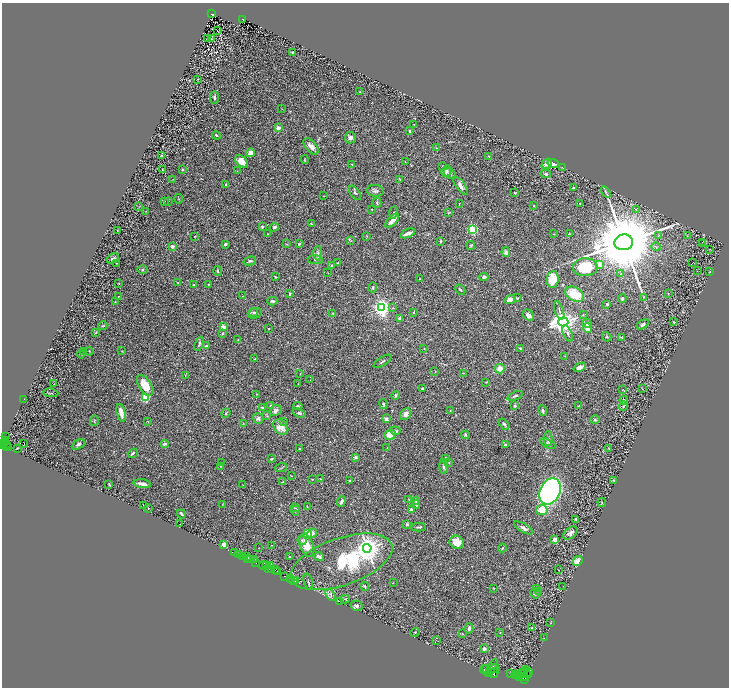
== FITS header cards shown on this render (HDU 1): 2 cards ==
NAXIS1  =                 1454
NAXIS2  =                 1371

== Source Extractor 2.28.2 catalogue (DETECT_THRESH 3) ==
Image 1454 x 1371 px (HDU 1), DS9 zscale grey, zoomed out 1/2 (1 PNG px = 2 x 2 image px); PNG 731 x 690 px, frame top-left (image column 2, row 1370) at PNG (2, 3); each listed source drawn as its Kron ellipse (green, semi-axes under 4 px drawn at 4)
Background 0.542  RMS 0.03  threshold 0.09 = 3 sigma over >= 5 px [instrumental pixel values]
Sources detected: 384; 53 cannot appear on this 1/2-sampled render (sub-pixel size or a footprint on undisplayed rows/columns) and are neither listed nor drawn; the other 331 listed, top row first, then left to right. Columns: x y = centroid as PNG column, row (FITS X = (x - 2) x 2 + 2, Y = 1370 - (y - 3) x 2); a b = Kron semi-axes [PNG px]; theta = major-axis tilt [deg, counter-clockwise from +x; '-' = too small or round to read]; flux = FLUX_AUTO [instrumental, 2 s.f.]
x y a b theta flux
212 14 3 2 - 50
243 19 3 2 - 47
217 30 2 1 - 37
207 38 2 1 - 1.2
211 39 2 1 - 1.2
292 53 4 2 - 4.6
198 79 2 2 - 7.5
360 92 3 2 - 2.9
214 98 6 3 -90 11
282 109 2 1 - 1.2
414 124 2 2 - 2.3
278 128 2 2 - 94
410 131 3 2 - 9
216 135 4 3 - 7.9
350 138 6 5 - 22
311 146 10 5 -48 36
437 148 2 1 - 2.6
250 153 4 4 - 36
161 155 4 2 - 5
489 156 3 2 - 4.5
305 160 4 2 - 3.5
242 161 7 5 -42 61
405 162 3 2 - 2.6
352 164 2 1 - 2.8
547 164 6 4 45 30
553 164 6 4 -16 19
442 166 2 2 - 1.7
562 168 2 1 - 1.8
162 170 2 1 - 4
182 170 2 2 - 18
237 171 2 2 - 2.2
446 171 6 4 71 19
450 174 6 4 -34 11
546 174 5 3 - 8
173 179 3 2 - 2.9
400 179 3 2 - 2.8
226 185 2 2 - 8.4
461 186 10 4 -54 31
573 188 4 2 - 10
375 191 9 6 -5 17
606 192 6 2 -55 5.9
355 193 8 4 -53 11
515 193 3 2 - 4.7
323 196 3 2 - 2.6
179 199 5 2 - 3.5
164 201 3 2 - 3.6
168 201 2 2 - 2
377 203 5 3 - 7.2
459 203 2 1 - 1.5
580 203 3 2 - 3.1
138 206 3 2 - 3.5
534 206 2 2 - 11
372 209 2 2 - 3.6
636 209 2 1 - 1.1
146 211 3 2 - 1.6
393 213 6 2 80 4.9
448 213 3 3 - 4.8
392 220 9 3 47 49
311 224 4 3 - 4.7
262 227 3 2 - 5.4
274 227 4 3 - 13
472 230 3 3 - 690
117 231 3 1 - 2.9
408 233 8 2 22 25
268 234 3 2 - 3.3
553 234 3 3 - 2.8
569 234 4 3 - 4.6
658 235 4 2 - 4.1
194 236 2 2 - 2.5
367 236 3 2 - 3.3
687 236 3 2 - 2.7
351 241 3 2 - 2.2
441 241 3 2 - 7.3
624 242 9 7 11 100000
702 242 2 2 - 1.7
225 244 4 2 - 12
287 244 4 2 - 2.9
299 244 4 2 - 5
703 244 2 2 - 2
172 246 3 3 - 18
471 246 4 3 - 7.5
656 247 4 2 - 7.3
709 249 2 1 - 1.9
506 252 5 3 - 12
318 253 7 3 88 11
113 258 6 4 34 18
315 260 7 4 -5 13
250 261 6 3 13 9.4
692 262 2 1 - 33
116 263 2 1 - 2.1
338 263 3 2 - 7.7
599 264 2 2 - 110
332 265 4 3 - 8
585 267 12 9 1 210
142 270 5 4 - 8.1
218 271 5 3 - 6.9
697 271 3 2 - 1.6
710 272 4 1 - 2.1
328 273 3 2 - 2.2
620 274 3 2 - 2.8
275 277 3 2 - 5.5
484 277 4 3 - 11
420 279 3 2 - 4.2
553 279 8 6 82 130
119 283 2 2 - 2.4
178 283 4 2 - 4
208 284 2 2 - 2.5
194 285 2 2 - 2.6
373 288 5 3 - 7.6
460 290 5 2 - 5.6
290 294 4 3 - 11
574 294 10 6 -33 140
668 294 2 2 - 3.9
118 296 3 2 - 3.4
242 296 3 2 - 4
643 297 3 2 - 4.1
518 298 4 3 - 6.4
510 299 6 3 20 51
622 299 4 3 - 9.9
272 301 5 2 - 9.5
115 302 3 2 - 2.5
607 304 3 2 - 8.9
382 307 4 3 - 3100
393 308 3 3 - 5.1
559 310 9 2 -71 10
253 312 4 3 - 9
414 312 4 2 - 3.6
255 313 7 5 18 15
333 313 2 2 - 3.4
528 315 6 4 -47 23
583 315 4 2 - 3.5
400 318 3 3 - 14
563 322 5 4 - 6500
674 322 2 2 - 4.4
587 323 4 3 - 15
643 324 7 3 33 17
103 326 4 2 - 6.8
223 327 2 2 - 120
588 328 5 4 - 84
269 329 2 2 - 5.2
96 333 4 3 - 5.8
223 333 3 3 - 7.7
567 333 9 3 -65 14
607 337 5 3 - 6
622 337 4 2 - 4.7
238 340 2 2 - 2.5
199 344 7 3 69 11
206 346 3 2 - 11
424 348 3 2 - 2.5
520 348 4 2 - 5.4
89 351 4 2 - 2.7
122 351 3 2 - 3.1
84 352 3 2 - 3.8
81 354 4 2 - 3.2
565 356 3 2 - 3.7
255 359 3 2 - 4.3
383 361 10 2 32 11
580 367 6 3 23 30
500 369 5 4 - 63
435 371 2 2 - 2.5
463 373 3 2 - 3.3
300 374 2 1 - 2.9
185 375 3 2 - 2.9
310 380 2 1 - 1.3
486 382 3 2 - 2.7
54 384 2 1 - 1.3
298 384 2 2 - 5.3
145 385 12 6 -55 110
422 388 4 2 - 9.4
623 389 2 1 - 1.5
643 389 2 1 - 1.6
51 393 7 2 -7 5.6
256 394 2 2 - 3
395 395 4 3 - 8.5
515 396 8 3 20 11
145 398 3 3 - 450
24 399 2 1 - 1.3
624 400 4 4 - 8.4
383 404 5 3 - 6.9
270 406 4 3 - 6.9
298 406 4 4 - 8.4
515 406 3 2 - 12
579 406 3 2 - 4.9
623 406 5 3 - 9.1
262 408 3 2 - 13
275 410 6 5 - 19
450 411 2 2 - 2.2
543 411 5 3 - 14
121 413 9 3 -77 59
226 413 5 2 - 5.7
299 413 6 3 -18 11
406 414 6 5 - 27
267 416 3 2 - 4
258 418 5 5 - 18
386 419 4 3 - 22
595 420 5 4 - 7.8
94 421 5 2 - 3.8
147 421 2 2 - 2.2
284 422 3 3 - 5.1
243 423 3 2 - 2.5
504 424 6 3 -49 12
281 427 8 6 -46 57
395 431 5 3 - 15
390 435 6 5 - 66
465 435 4 3 - 8.3
5 437 2 1 - 29
548 439 7 2 -89 10
5 441 3 3 - 610
5 443 4 1 - 600
24 443 2 1 - 3.1
2 444 4 3 - 810
78 444 7 4 30 14
165 444 4 3 - 11
548 444 8 4 -27 13
6 445 4 1 - 260
505 445 4 2 - 13
6 447 2 1 - 280
387 447 2 2 - 2.1
8 448 3 2 - 340
17 448 2 2 - 4.7
299 449 2 2 - 5.5
609 449 3 3 - 3.8
133 453 5 3 - 9.9
356 457 4 3 - 12
445 458 2 2 - 19
271 459 4 2 - 7.7
222 463 3 2 - 3.2
449 463 3 2 - 4
220 466 3 2 - 2.4
444 466 7 3 -86 11
281 468 6 2 19 5.3
291 476 3 2 - 2.3
312 479 3 2 - 3.2
320 479 4 2 - 2.5
614 480 3 3 - 4.3
349 481 3 2 - 3.6
283 482 3 2 - 6.3
109 484 4 3 - 4.6
142 484 9 3 -7 28
243 485 3 2 - 3.4
550 491 14 10 65 1900
409 499 3 2 - 3.3
341 501 5 3 - 15
416 501 4 4 - 9.9
602 502 4 3 - 5.2
222 504 3 2 - 2.7
416 505 4 3 - 6.5
144 506 2 2 - 2.2
307 507 3 2 - 2.4
148 508 3 2 - 1.7
295 508 5 2 - 3.8
411 510 2 2 - 49
542 510 6 5 - 75
295 511 5 3 - 5.6
181 514 5 2 - 8.3
576 519 3 2 - 4.7
180 524 2 1 - 21
407 524 4 3 - 6.7
419 527 7 2 3 7.9
524 528 10 4 -30 20
307 533 4 3 - 110
312 533 5 4 - 23
570 533 8 5 38 19
555 539 2 2 - 96
302 540 4 3 - 9.2
457 542 7 6 - 84
224 544 4 3 - 28
272 545 2 1 - 1.4
307 545 12 6 -67 80
258 548 2 1 - 1.4
367 548 4 4 - 8600
502 548 4 2 - 4.3
234 552 2 1 - 83
239 554 3 2 - 220
243 556 3 2 - 820
319 556 5 3 - 17
246 557 4 2 - 53
289 557 3 2 - 3.4
247 558 3 1 - 120
250 559 3 1 - 100
255 559 2 2 - 270
578 561 5 4 - 45
256 562 3 2 - 1200
341 562 53 23 19 440
263 565 4 3 - 820
267 566 3 2 - 150
270 566 3 2 - 670
268 569 4 1 - 320
272 570 3 1 - 680
275 570 3 2 - 1100
558 570 2 1 - 1.8
278 572 4 2 - 1300
285 576 2 2 - 940
290 578 3 1 - 990
293 580 2 2 - 100
295 581 2 1 - 64
308 582 8 2 -74 8.1
393 583 2 2 - 4.2
365 586 5 3 - 5.7
563 586 2 1 - 1.5
493 588 2 2 - 3.7
536 588 3 3 - 11
539 591 4 2 - 3.6
535 594 5 5 - 10
330 595 6 3 -53 10
345 599 4 2 - 3.4
339 602 2 1 - 15
357 606 6 5 - 16
551 623 3 2 - 2.5
469 628 5 3 - 13
532 628 3 2 - 2.9
415 632 4 3 - 4.9
500 632 2 2 - 5.6
463 634 3 2 - 2.3
544 638 2 2 - 1.4
436 640 2 1 - 1.3
484 648 2 2 - 41
492 668 10 2 58 6100
495 669 5 3 - 3900
484 670 4 2 - 3300
487 670 5 3 - 7600
523 672 7 2 51 3300
494 673 5 3 - 4200
510 673 2 1 - 260
528 673 5 2 - 1700
525 674 5 4 - 4000
515 675 4 3 - 4000
517 675 4 2 - 5100
520 677 4 2 - 3400
524 677 4 2 - 3100
524 679 4 3 - 2500
At the frame edge (FLAGS 8, measured only in part): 1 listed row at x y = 2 444
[53 sub-pixel or undisplayed-footprint detections neither listed nor drawn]